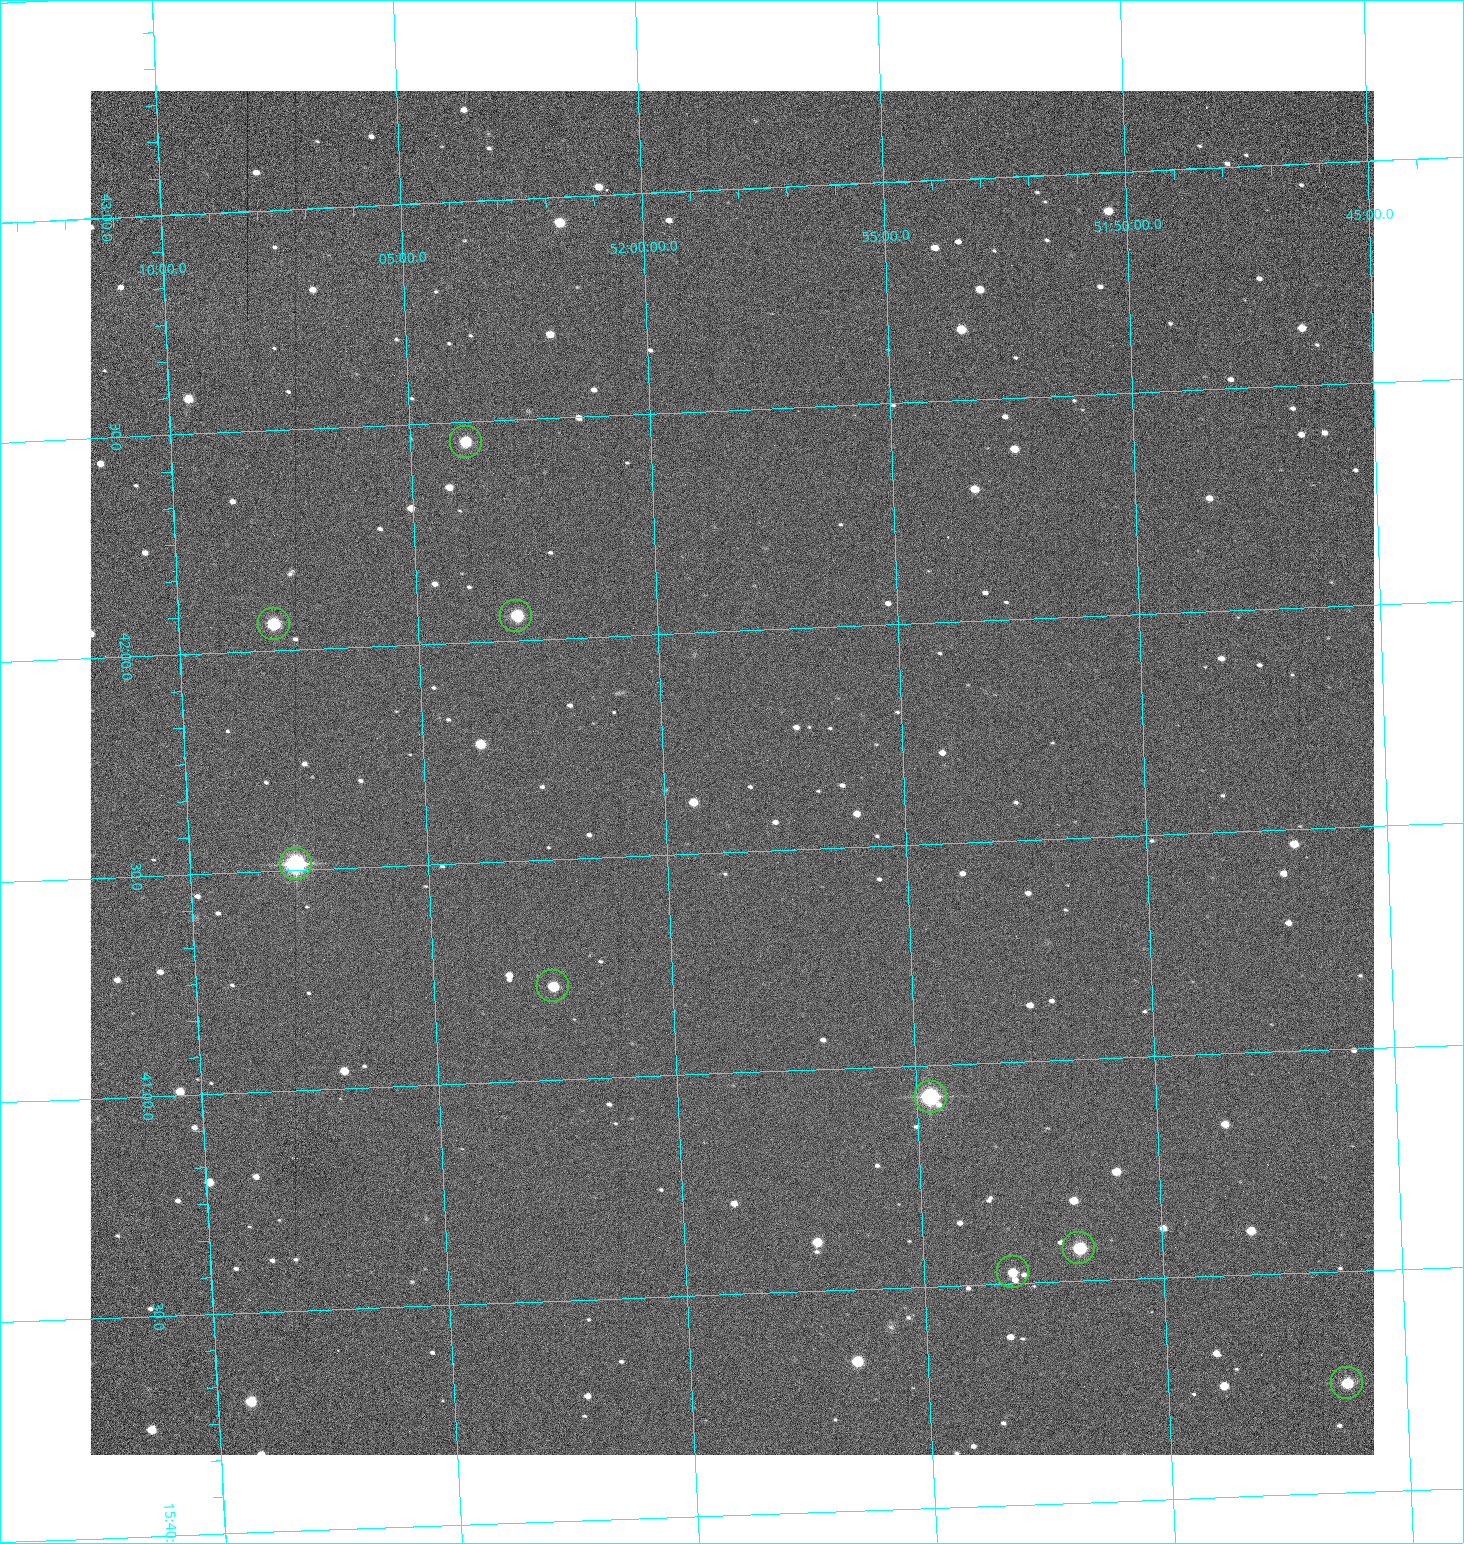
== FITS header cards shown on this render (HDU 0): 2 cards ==
NAXIS1  =                 1284 /fastest changing axis
NAXIS2  =                 1364 /next to fastest changing axis

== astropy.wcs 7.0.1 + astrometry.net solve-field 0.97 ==
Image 1284 x 1364 px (HDU 0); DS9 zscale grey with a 90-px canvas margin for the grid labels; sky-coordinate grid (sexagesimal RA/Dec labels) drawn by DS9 from the SOLVED WCS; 9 Tycho-2 reference stars matched to detected sources circled (green)
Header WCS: RA---TAN/DEC--TAN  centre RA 15:41:41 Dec +51:59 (235.42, +51.98 deg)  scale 1.26 arcsec/px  FOV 26.9' x 28.5'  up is +92 deg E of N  parity flipped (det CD > 0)
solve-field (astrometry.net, Tycho-2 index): VERIFIED the header's WCS against the Tycho-2 star catalogue (9 matches, 0 conflicts) and refined it, rather than solving blind
Solved WCS: RA---TAN-SIP/DEC--TAN-SIP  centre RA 15:41:41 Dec +51:59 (235.42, +51.98 deg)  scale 1.25 arcsec/px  FOV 26.8' x 28.5'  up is +92 deg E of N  parity flipped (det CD > 0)
The solver's refit moves the header's centre by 0.57 arcsec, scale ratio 0.9972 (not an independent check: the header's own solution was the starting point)
Tycho-2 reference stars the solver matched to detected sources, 9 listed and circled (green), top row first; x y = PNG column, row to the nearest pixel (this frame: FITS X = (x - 91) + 1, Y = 1364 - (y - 91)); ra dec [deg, ICRS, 3 dp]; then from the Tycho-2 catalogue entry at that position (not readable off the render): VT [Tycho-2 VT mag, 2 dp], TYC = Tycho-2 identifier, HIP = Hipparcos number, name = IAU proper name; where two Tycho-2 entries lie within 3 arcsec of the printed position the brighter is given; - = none
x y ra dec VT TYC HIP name
467 442 235.614 +52.064 11.61 3489-1132-1 - -
517 616 235.514 +52.049 11.19 3489-1407-1 - -
275 624 235.515 +52.133 11.12 3489-1380-1 - -
297 864 235.378 +52.130 9.31 3489-1322-1 76850 -
554 986 235.303 +52.042 11.52 3489-958-1 - -
932 1097 235.232 +51.912 9.59 3489-824-1 - -
1080 1248 235.143 +51.862 10.97 3489-1016-1 - -
1014 1272 235.131 +51.886 12.29 3489-908-1 - -
1348 1383 235.062 +51.771 11.53 3489-1453-1 - -